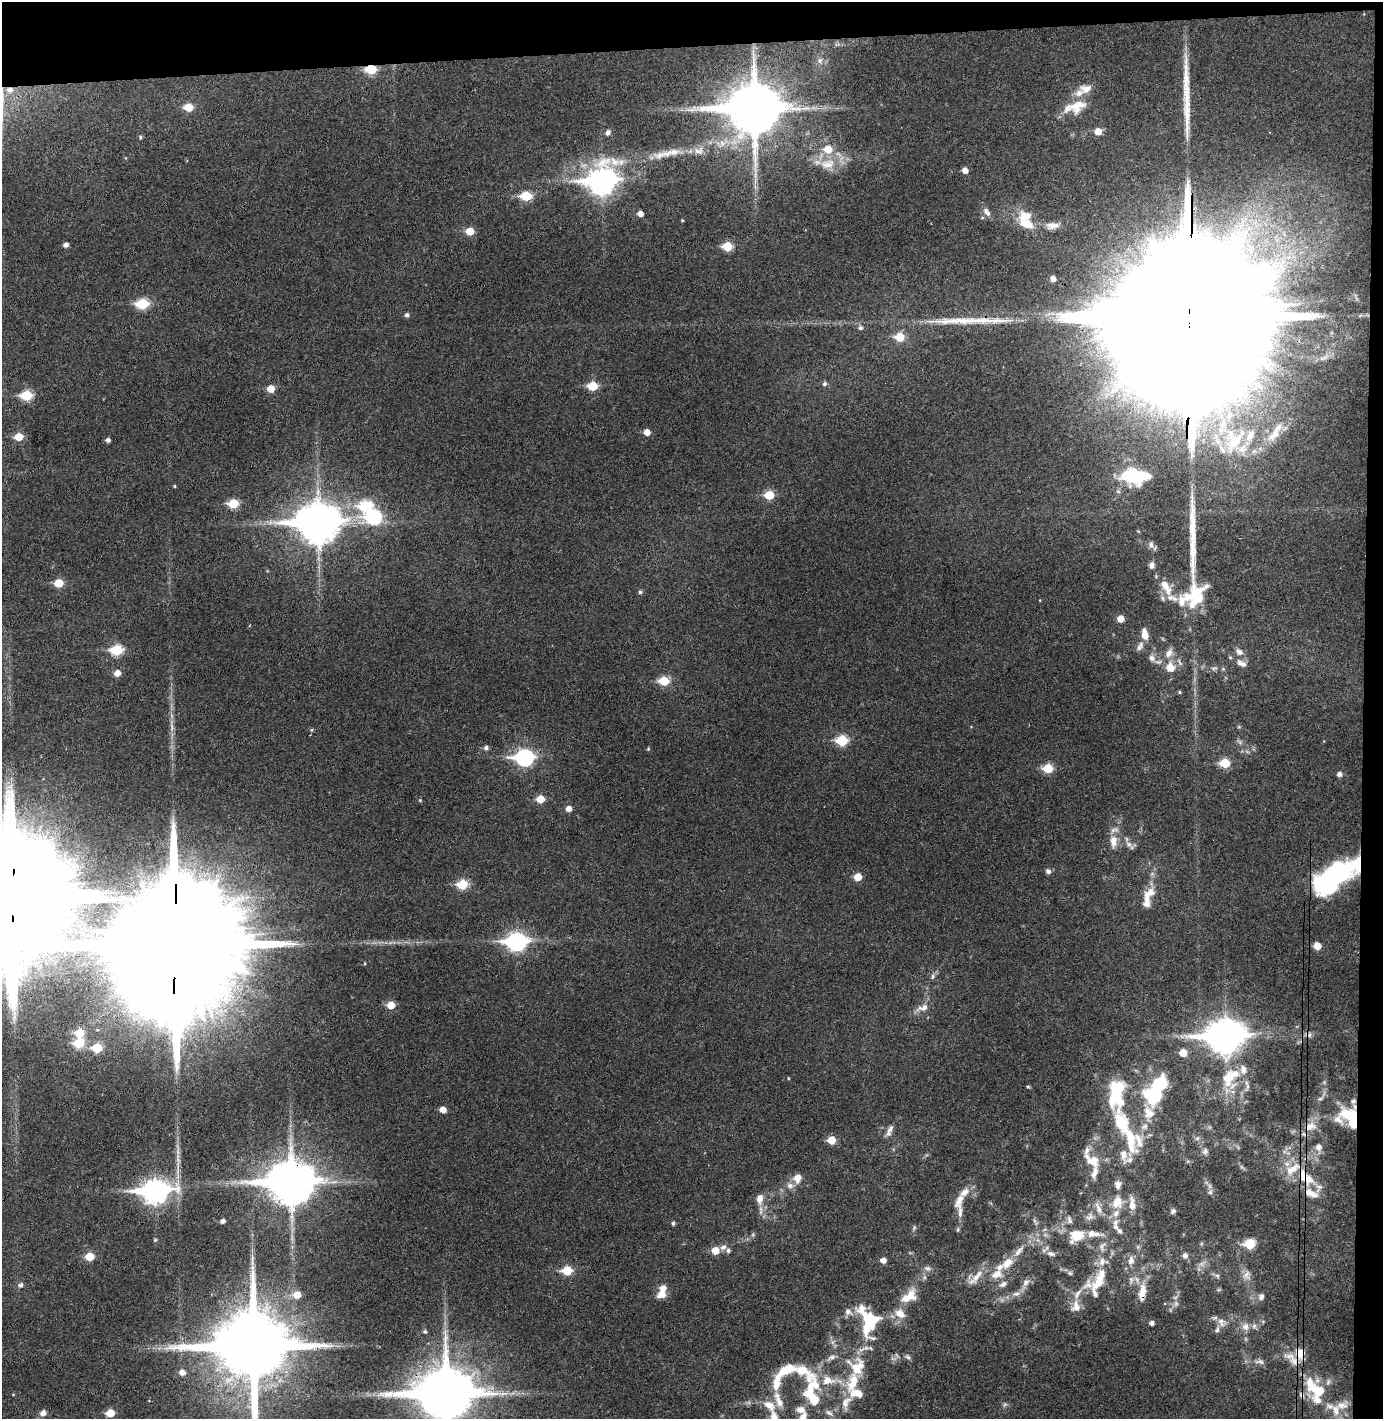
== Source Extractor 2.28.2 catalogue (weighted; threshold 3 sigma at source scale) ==
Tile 3 of 3 x 3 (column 3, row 1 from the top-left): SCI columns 2835-4215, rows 2892-4308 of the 4290 x 4366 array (HDU 1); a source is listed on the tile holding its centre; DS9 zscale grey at full resolution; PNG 1385 x 1421 px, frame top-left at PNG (2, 2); no overlay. Shown black and unused: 5% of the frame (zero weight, under 3 of 4 exposures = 6% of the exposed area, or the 3 px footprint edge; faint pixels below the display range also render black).
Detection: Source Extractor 2.28.2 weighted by HDU 2 'WHT'; one run over the whole footprint, this tile lists its part. Background 0.0837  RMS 0.0062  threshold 0.0281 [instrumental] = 3 sigma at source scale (4.5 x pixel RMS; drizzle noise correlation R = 1.50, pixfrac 1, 0.05/0.05 arcsec/px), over >= 5 px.
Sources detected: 262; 5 too faint to see at this stretch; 3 inside a brighter object's white glare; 3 long thin detections or spike segments (spike, bleed or trail) — not listed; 60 inside a brighter listed object's ellipse — not listed separately; the other 191 listed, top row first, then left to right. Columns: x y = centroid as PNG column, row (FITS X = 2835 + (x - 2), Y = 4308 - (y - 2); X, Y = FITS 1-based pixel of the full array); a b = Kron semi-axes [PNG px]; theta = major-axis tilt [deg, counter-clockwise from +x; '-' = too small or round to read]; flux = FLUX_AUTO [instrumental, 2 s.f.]
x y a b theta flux
820 60 9 6 73 2.2
371 69 7 5 2 28
1085 89 19 13 4 7
9 90 9 7 -2 4.4
188 107 6 5 - 15
1075 107 32 14 16 14
754 109 17 15 3 4000
1098 131 6 5 - 7.3
608 132 6 5 - 2.6
140 137 6 4 89 0.89
671 153 47 9 9 15
615 162 17 12 -35 9.2
827 164 25 15 12 15
965 170 5 5 - 4
601 181 13 10 6 580
526 196 7 5 -3 27
987 212 14 7 -56 3.2
640 214 5 4 - 4
682 220 3 3 - 0.58
1026 223 17 10 -27 12
1053 225 20 9 4 6.4
470 231 6 6 - 11
66 245 5 4 - 2.7
727 246 6 5 - 22
1053 279 5 5 - 3.4
142 304 7 6 - 42
407 315 5 4 - 1.7
1189 324 125 31 89 130000
860 328 6 5 - 1.7
899 337 7 6 - 17
825 384 6 5 - 1.6
593 386 6 5 - 22
271 389 6 5 - 8.5
27 395 7 6 - 36
1229 415 19 9 73 12
647 432 5 5 - 5.3
1275 433 33 12 46 15
19 437 6 5 - 14
108 440 5 4 - 2
1235 440 41 21 52 41
1135 475 25 19 -84 27
174 486 4 3 - 0.72
769 495 6 5 - 18
233 504 6 5 - 26
365 506 8 6 4 44
374 517 10 7 5 74
318 523 15 11 2 2000
1151 545 10 7 -71 2.5
1151 565 9 6 89 2.3
59 583 6 5 - 18
1164 585 14 10 -61 7
640 592 5 5 - 1.4
1195 592 37 19 38 27
1120 619 5 5 - 6.5
1145 634 12 7 -78 6.6
1140 646 14 7 63 2.8
116 650 7 6 - 38
1239 652 12 8 -34 3.7
1169 653 14 9 65 4.6
1152 658 9 8 - 3.2
1241 663 16 8 -25 4.3
1170 667 11 10 - 8.7
117 673 6 6 - 4.8
664 681 7 6 - 21
1180 692 6 4 -88 0.64
172 726 24 5 -89 5.6
312 730 5 4 - 0.83
842 741 6 6 - 37
486 748 5 5 - 2.1
648 749 5 4 - 0.73
524 758 10 7 0 150
1225 763 6 5 - 22
1048 768 6 5 - 23
1339 774 5 5 - 2.6
540 799 6 5 - 11
420 800 5 4 - 0.74
569 809 6 5 - 4
1114 841 18 10 -90 7.5
1129 844 10 7 -40 2.9
1048 871 6 5 - 2.4
858 877 6 5 - 8.9
1330 879 39 18 37 130
462 884 6 6 - 28
1151 892 15 12 67 7
10 897 36 27 89 41000
516 941 10 8 3 230
174 944 56 30 88 54000
1317 946 6 5 - 8
933 976 8 5 84 1.5
391 1005 6 5 - 11
922 1008 19 8 15 5
79 1033 6 6 - 15
1308 1035 11 6 -17 2.2
1225 1037 15 11 2 1100
79 1043 6 6 - 25
97 1048 6 5 - 21
1183 1053 6 5 - 11
1229 1077 29 18 66 21
788 1078 5 3 - 0.5
1248 1086 9 4 82 1.6
1028 1087 3 3 - 1.2
1117 1090 26 11 83 48
1154 1095 19 18 - 37
1320 1098 9 4 22 1.4
443 1110 6 5 - 5.1
1149 1113 18 13 -58 9.2
1349 1115 20 18 -18 21
1122 1124 33 17 -69 26
1310 1126 19 12 14 8.2
889 1130 19 7 66 3.6
1197 1138 7 5 44 1.4
831 1140 6 5 - 13
1319 1147 7 7 - 3.7
1205 1151 8 7 - 2
1123 1155 18 8 -80 5.5
1092 1160 23 14 -34 11
1306 1177 32 15 -42 21
797 1178 12 10 65 5.8
291 1182 16 13 3 2700
1118 1185 11 8 87 3.3
155 1191 13 9 5 440
1210 1192 8 5 60 1.6
760 1199 13 8 84 5.4
959 1201 22 10 70 7.4
1117 1202 18 14 74 11
1132 1204 19 7 -85 5.6
1098 1208 20 6 -66 4.1
1173 1211 6 5 - 1.8
1089 1217 13 7 29 3.3
1069 1220 12 7 -73 2.4
223 1221 5 4 - 2.2
1035 1221 10 4 -61 1.4
1115 1222 9 7 57 2.7
673 1223 5 4 - 1.4
914 1228 7 4 65 1.1
958 1230 6 4 70 1
1119 1231 9 6 -44 1.9
1077 1236 19 15 9 13
155 1240 5 4 - 0.74
1249 1244 7 6 - 27
723 1247 9 6 26 2.5
715 1250 6 6 - 9
1019 1251 19 7 51 5.7
1051 1254 12 6 -13 2.8
1185 1256 6 6 - 2.7
90 1257 6 5 - 14
883 1260 5 5 - 3.8
1131 1261 12 9 78 4.1
927 1268 10 6 -17 2.3
567 1271 6 6 - 20
1070 1273 6 5 - 1.1
996 1274 21 13 30 11
1247 1275 13 11 -87 4.4
1217 1276 7 5 -30 1.3
924 1277 7 4 -72 1.2
976 1277 32 8 47 7.9
1099 1280 39 14 64 18
1131 1280 9 5 -90 2.1
1026 1282 12 7 45 3.2
21 1285 6 5 - 2
1142 1293 25 9 82 10
662 1294 15 9 27 6.2
1016 1294 11 7 8 2.9
297 1295 7 6 - 7.8
909 1296 25 14 37 12
1261 1297 8 7 - 2.4
1076 1306 16 11 87 6.2
848 1312 12 9 -38 4
870 1322 32 20 80 37
1222 1322 14 10 -40 4.6
1152 1323 4 4 - 2.4
1245 1327 11 10 - 4.4
425 1332 5 4 - 1.1
253 1346 21 21 - 8600
1301 1353 16 10 -89 9
831 1357 16 6 29 3.5
908 1357 8 6 -18 1.6
1260 1361 14 6 -4 2.9
857 1367 28 26 -73 25
786 1370 25 9 32 18
182 1372 6 6 - 4.1
828 1380 23 13 -1 13
1318 1391 25 19 -22 24
446 1394 18 16 7 4800
812 1397 37 16 -68 26
846 1403 20 11 71 7.9
1005 1404 8 4 58 1.1
769 1405 19 11 -38 8.7
1335 1410 17 10 -74 7.9
43 1413 6 6 - 3.8
110 1413 6 5 - 15
Overlapping masked pixels (flux is a lower limit): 16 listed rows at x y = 371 69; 9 90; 1189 324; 10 897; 174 944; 1308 1035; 1349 1115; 1310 1126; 1306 1177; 291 1182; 1142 1293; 870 1322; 253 1346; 1301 1353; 857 1367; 446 1394
Isophote crosses this tile's border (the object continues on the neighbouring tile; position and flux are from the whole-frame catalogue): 4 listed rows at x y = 10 897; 253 1346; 446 1394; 1335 1410